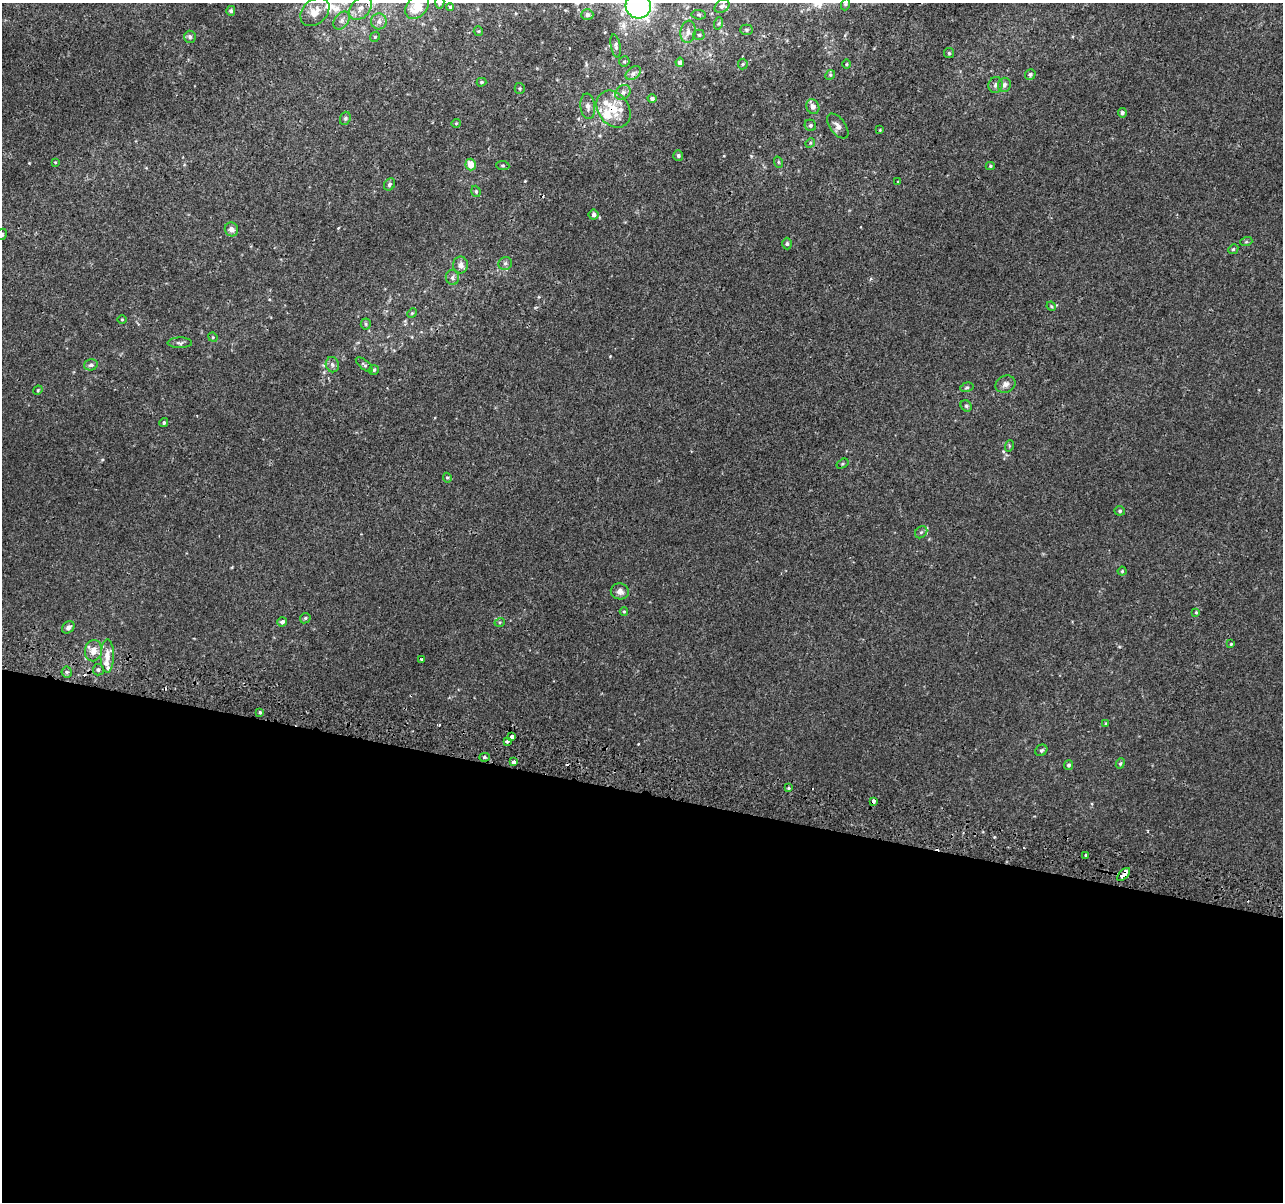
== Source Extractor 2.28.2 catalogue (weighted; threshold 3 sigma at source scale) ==
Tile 14 of 4 x 4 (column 2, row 4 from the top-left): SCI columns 1300-2580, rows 329-1528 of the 5152 x 5395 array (HDU 1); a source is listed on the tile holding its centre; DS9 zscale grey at full resolution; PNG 1285 x 1204 px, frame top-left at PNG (2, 3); each listed source drawn as its Kron ellipse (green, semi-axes under 4 px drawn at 4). Shown black and unused: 34% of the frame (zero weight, under 2 of 3 exposures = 2% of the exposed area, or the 3 px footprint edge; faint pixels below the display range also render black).
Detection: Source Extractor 2.28.2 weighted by HDU 2 'WHT'; one run over the whole footprint, this tile lists its part. Background 7.68e-04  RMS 0.0028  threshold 0.0128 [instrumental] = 3 sigma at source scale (4.5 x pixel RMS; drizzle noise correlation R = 1.50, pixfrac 1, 0.0396/0.0396 arcsec/px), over >= 5 px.
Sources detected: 123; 5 cosmic-ray / hot-pixel residue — neither listed nor drawn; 8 inside a brighter listed object's ellipse — not listed separately; the other 110 listed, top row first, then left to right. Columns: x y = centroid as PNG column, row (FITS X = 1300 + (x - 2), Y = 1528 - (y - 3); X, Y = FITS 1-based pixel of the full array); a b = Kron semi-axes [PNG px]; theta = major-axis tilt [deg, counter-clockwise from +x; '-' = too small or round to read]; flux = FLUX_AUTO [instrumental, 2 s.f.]
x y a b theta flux
440 3 6 4 76 0.43
846 4 6 4 70 0.42
638 6 13 12 - 73
722 6 8 6 35 0.85
417 7 14 10 50 5.7
450 7 4 4 - 0.28
360 8 13 9 48 2.5
231 11 5 4 - 0.7
315 12 16 12 44 4
587 15 6 5 - 1.1
699 15 7 4 -4 0.51
342 21 10 7 52 1.2
379 21 8 8 - 1.3
719 23 6 4 71 0.35
747 30 6 5 - 0.48
478 31 5 4 - 0.33
688 32 11 7 82 1.4
699 35 5 5 - 0.44
190 37 6 6 - 0.71
375 37 5 4 - 0.35
616 46 12 5 -79 0.79
949 53 5 5 - 0.39
624 62 5 5 - 0.45
680 62 4 4 - 0.96
743 64 5 5 - 0.4
846 64 5 3 - 0.26
633 73 8 5 36 0.9
1030 74 5 5 - 0.63
830 75 5 4 - 0.34
481 82 5 4 - 0.43
995 85 8 7 - 0.81
1004 85 7 6 - 0.94
520 88 5 5 - 0.42
623 92 8 7 - 0.98
652 99 4 4 - 0.74
588 106 13 7 -83 1.4
813 107 7 6 - 1.3
613 109 20 15 -54 7
1122 113 5 4 - 0.67
345 118 7 5 69 0.48
456 123 5 4 - 0.3
810 125 6 5 - 0.56
838 126 14 7 -53 1.5
880 130 4 3 - 0.21
810 143 5 4 - 0.34
678 156 5 5 - 0.58
55 162 4 3 - 0.2
778 162 5 3 - 0.31
471 164 6 5 - 3.2
503 166 7 4 -6 0.42
990 166 4 4 - 0.41
898 181 4 2 - 0.17
389 184 6 5 - 0.54
476 191 6 4 -70 0.41
594 215 5 5 - 0.69
231 229 7 6 - 1
2 234 6 5 - 0.49
1246 242 6 4 18 0.37
787 244 6 4 -90 0.54
1233 249 5 4 - 0.39
505 263 7 6 - 0.77
461 265 8 7 - 1.3
452 278 7 6 - 0.86
1051 306 5 3 - 0.32
412 313 5 4 - 0.32
122 319 4 3 - 0.2
366 324 5 5 - 0.4
213 337 5 4 - 0.34
180 343 12 5 0 0.71
91 365 7 5 15 0.69
332 365 8 6 -70 0.83
364 365 10 4 -40 0.59
374 370 5 5 - 0.48
1005 384 10 8 24 1.3
967 387 7 4 15 0.45
38 390 5 4 - 0.29
966 406 6 5 - 0.47
164 423 4 4 - 0.4
1009 446 6 3 72 0.3
842 464 6 4 32 0.42
447 478 5 4 - 0.42
1120 511 5 4 - 0.39
921 532 7 5 43 0.59
1122 571 4 4 - 0.37
620 591 9 8 - 1.4
624 611 4 4 - 0.33
1196 612 4 4 - 0.25
305 618 6 4 46 0.38
282 622 5 4 - 0.85
500 622 5 3 - 0.28
68 627 7 5 42 0.85
1231 644 4 3 - 0.25
93 651 11 8 81 2.3
107 656 16 6 89 2.3
422 659 3 3 - 0.59
98 670 5 5 - 0.69
67 672 5 5 - 0.55
260 712 4 3 - 0.41
1106 723 4 3 - 0.23
512 737 3 3 - 6.8
507 741 3 3 - 1.6
1041 750 6 5 - 0.52
484 757 5 4 - 0.46
514 762 4 4 - 1.7
1120 763 5 4 - 0.39
1069 765 5 4 - 0.62
788 788 3 3 - 0.75
873 801 3 3 - 1.5
1086 855 3 3 - 5.6
1124 874 8 4 46 5.6
Overlapping masked pixels (flux is a lower limit): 3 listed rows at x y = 613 109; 873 801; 1124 874
Isophote crosses this tile's border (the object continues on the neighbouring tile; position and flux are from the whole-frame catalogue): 4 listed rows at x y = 440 3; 638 6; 417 7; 2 234